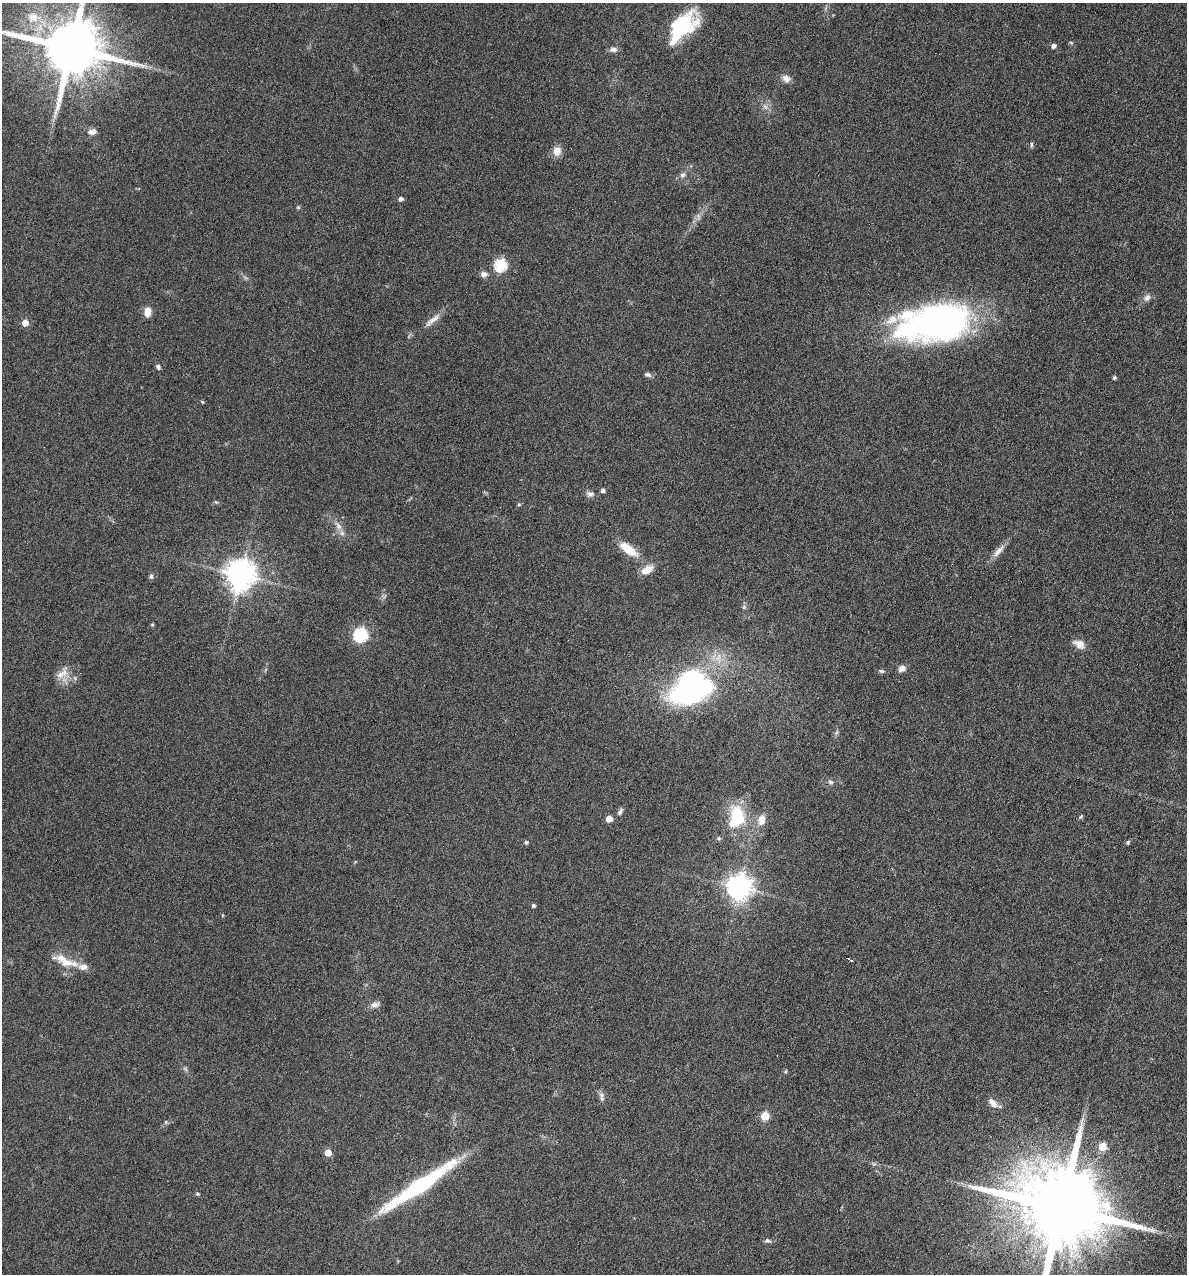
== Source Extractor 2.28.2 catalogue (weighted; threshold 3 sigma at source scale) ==
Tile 6 of 4 x 4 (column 2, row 2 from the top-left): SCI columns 1307-2491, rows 2543-3814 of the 5105 x 5085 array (HDU 1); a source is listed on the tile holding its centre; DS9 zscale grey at full resolution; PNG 1189 x 1276 px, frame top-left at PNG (2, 3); no overlay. Nothing masked; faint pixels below the display range render black.
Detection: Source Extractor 2.28.2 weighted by HDU 2 'WHT'; one run over the whole footprint, this tile lists its part. Background 0.148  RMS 0.0057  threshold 0.0233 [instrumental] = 3 sigma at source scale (4.09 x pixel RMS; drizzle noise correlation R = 1.36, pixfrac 0.8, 0.05/0.05 arcsec/px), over >= 5 px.
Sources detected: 78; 3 too faint to see at this stretch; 1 inside a brighter object's white glare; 1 cosmic-ray / hot-pixel residue — not listed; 3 inside a brighter listed object's ellipse — not listed separately; the other 70 listed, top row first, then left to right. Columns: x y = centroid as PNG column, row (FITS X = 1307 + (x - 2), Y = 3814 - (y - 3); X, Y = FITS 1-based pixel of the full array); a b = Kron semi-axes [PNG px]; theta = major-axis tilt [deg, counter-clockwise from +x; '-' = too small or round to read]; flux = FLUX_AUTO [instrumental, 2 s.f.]
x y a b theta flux
33 17 22 16 -2 14
683 26 34 18 46 41
1053 46 5 5 - 2.4
71 48 17 15 -11 5000
613 49 11 7 6 2.2
786 78 12 9 -27 3.1
765 107 10 6 -49 2.4
92 132 12 8 13 2.8
1031 145 7 4 88 0.96
557 151 12 9 87 5.1
683 175 10 7 34 2.2
400 199 5 4 - 2.3
298 207 5 5 - 0.73
500 265 6 6 - 56
484 274 9 7 -6 2.4
1147 298 11 8 63 2.7
147 312 11 7 87 5
433 320 28 7 38 5
935 322 70 34 8 220
25 323 5 5 - 7.8
158 367 7 5 -47 1.3
648 375 9 6 -9 1.6
1114 378 5 4 - 1
202 402 4 4 - 0.64
603 490 4 4 - 1.9
590 494 11 8 1 2.3
216 502 7 4 -43 0.73
519 505 6 5 - 0.79
338 526 13 7 -56 3.5
628 549 22 9 -36 13
998 551 22 7 48 4.4
647 570 15 8 31 6.4
240 575 9 9 - 830
151 576 7 6 - 1.2
744 607 6 6 - 1
152 625 5 3 - 0.55
360 635 7 6 - 86
1079 644 16 10 -27 4.6
902 668 8 6 27 3.2
881 671 9 5 -1 1.1
62 673 23 11 47 6.2
75 678 6 4 -71 0.86
692 691 35 16 16 130
830 782 8 7 - 1.5
620 811 10 5 61 1.7
737 817 24 16 81 28
1081 817 7 4 45 0.66
609 819 5 5 - 7.1
762 820 15 11 73 5.7
719 838 7 5 1 0.97
526 842 5 4 - 1.1
1128 842 6 4 76 0.78
739 887 8 8 - 540
533 905 4 4 - 1.2
223 915 4 3 - 0.5
848 959 3 3 - 3.6
66 962 34 11 -11 10
375 1004 13 7 12 2.6
785 1072 6 3 58 0.64
601 1095 11 6 -67 2.1
993 1103 15 8 -43 3.7
765 1116 5 5 - 21
166 1122 6 4 90 0.71
1102 1147 5 5 - 17
328 1153 5 5 - 9
874 1164 5 5 - 0.92
419 1186 101 13 34 61
198 1194 5 4 - 0.63
1061 1208 25 19 -18 12000
767 1241 9 6 -11 1.4
Isophote crosses this tile's border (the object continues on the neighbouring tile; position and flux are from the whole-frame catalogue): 2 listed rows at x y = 71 48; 1061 1208